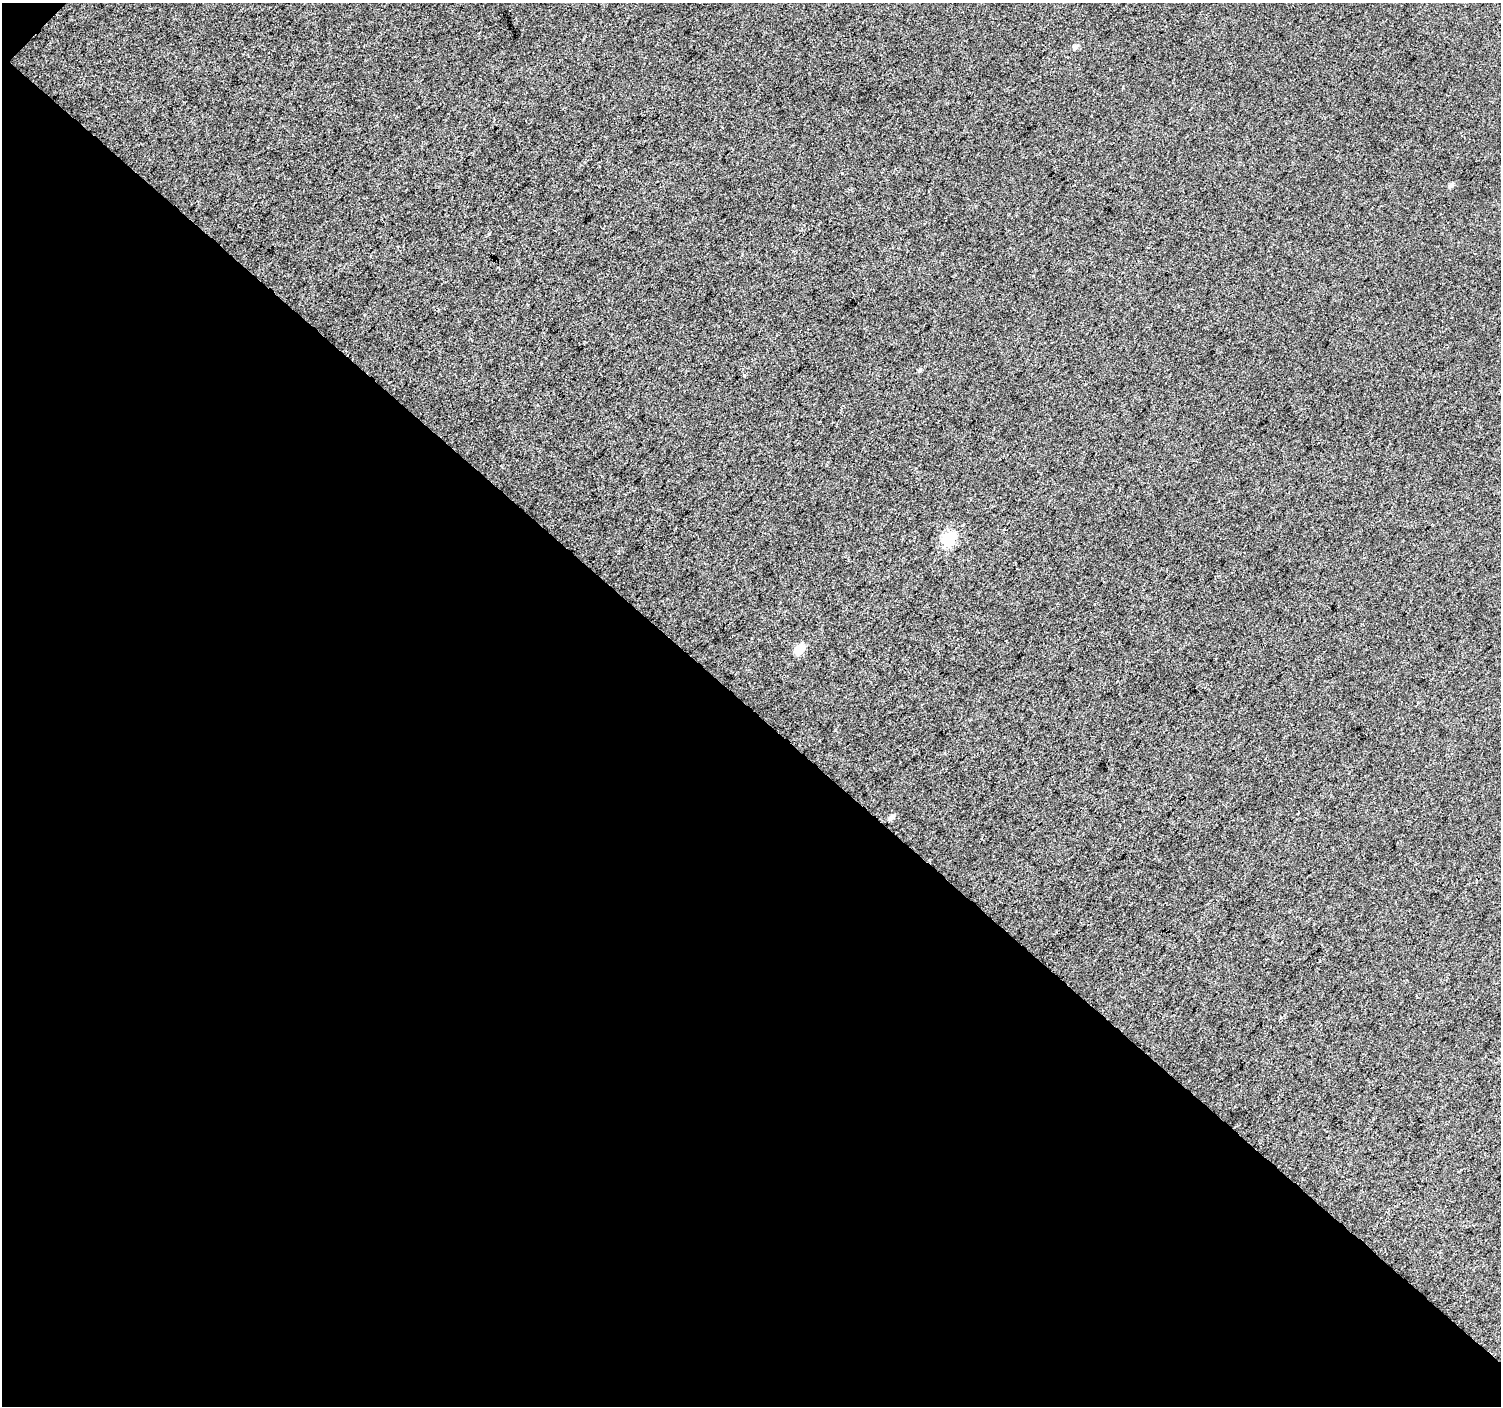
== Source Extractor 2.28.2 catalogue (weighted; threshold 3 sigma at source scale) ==
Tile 3 of 2 x 2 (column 1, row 2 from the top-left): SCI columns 3-1501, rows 107-1510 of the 3001 x 3002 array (HDU 1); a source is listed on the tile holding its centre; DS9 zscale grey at full resolution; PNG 1503 x 1408 px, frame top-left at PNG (2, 3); no overlay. Shown black and unused: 50% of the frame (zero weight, under 3 of 4 exposures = <1% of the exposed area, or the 3 px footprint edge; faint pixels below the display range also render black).
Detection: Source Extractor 2.28.2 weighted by HDU 2 'WHT'; one run over the whole footprint, this tile lists its part. Background 0.0154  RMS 0.011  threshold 0.0501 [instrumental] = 3 sigma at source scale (4.5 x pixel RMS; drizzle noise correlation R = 1.50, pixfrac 1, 0.0396/0.0396 arcsec/px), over >= 5 px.
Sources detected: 6; all 6 listed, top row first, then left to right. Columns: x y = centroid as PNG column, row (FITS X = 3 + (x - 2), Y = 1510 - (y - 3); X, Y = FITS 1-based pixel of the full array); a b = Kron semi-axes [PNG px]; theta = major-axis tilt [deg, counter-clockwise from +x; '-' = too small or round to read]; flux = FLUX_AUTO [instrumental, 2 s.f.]
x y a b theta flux
1075 47 6 6 - 3.7
1451 185 6 5 - 3.1
920 370 6 5 - 1.7
949 538 7 6 - 110
799 649 6 6 - 32
891 817 7 5 42 4.5